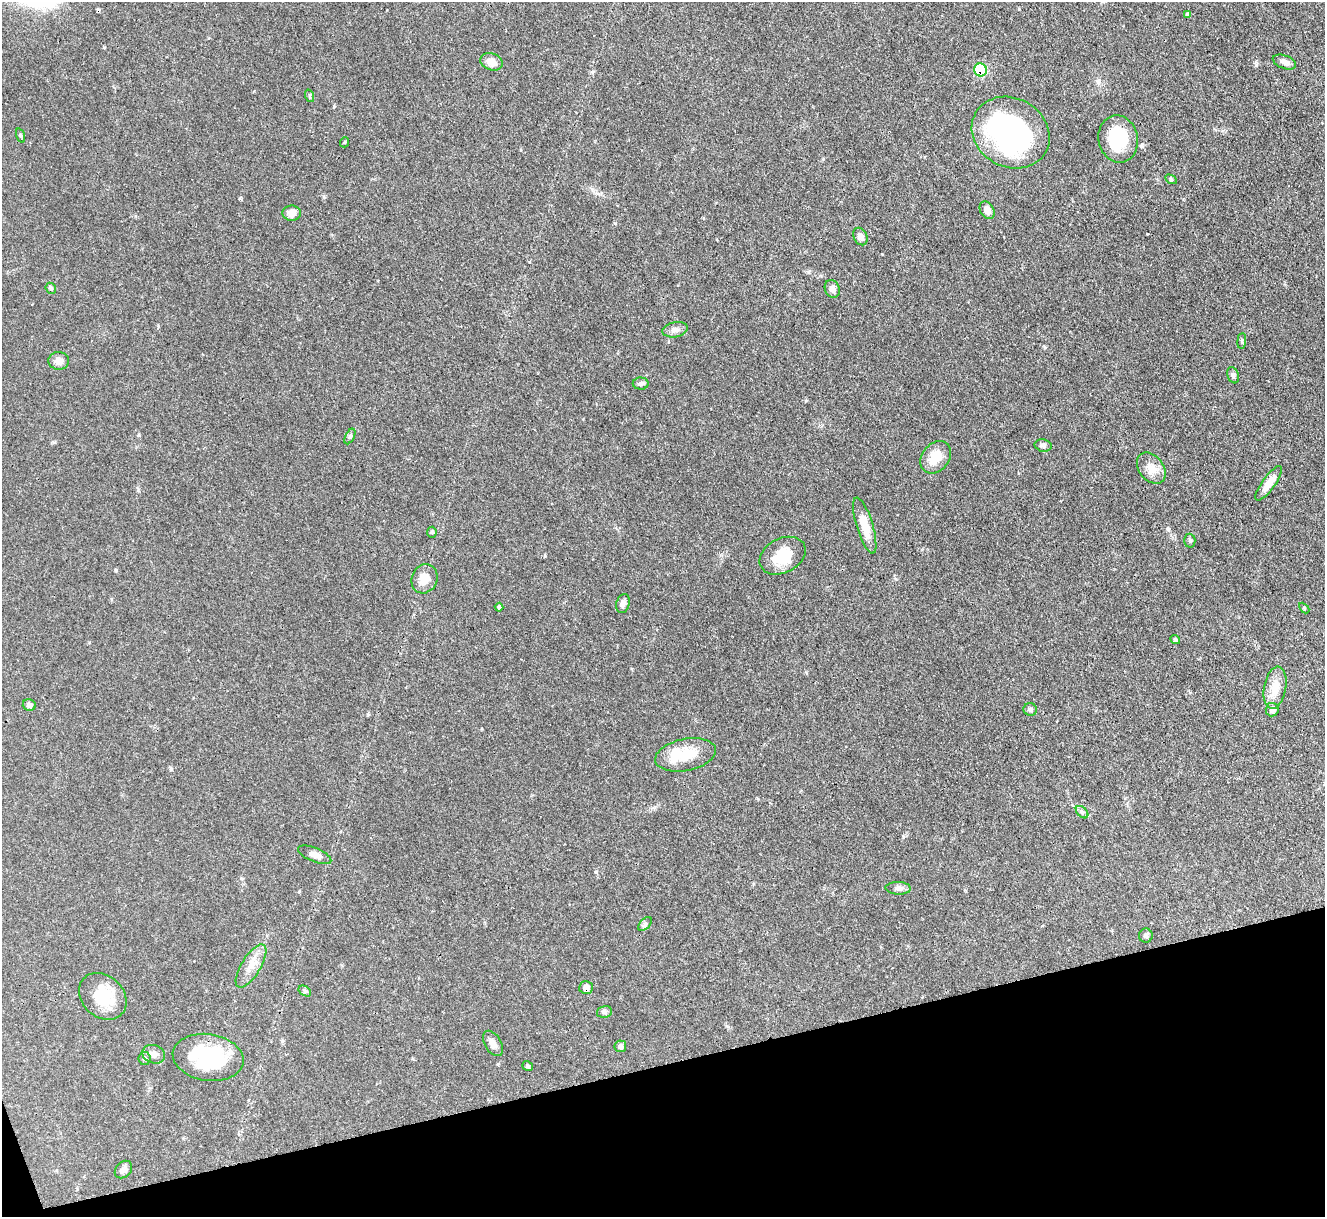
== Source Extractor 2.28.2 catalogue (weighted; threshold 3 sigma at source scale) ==
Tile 14 of 4 x 4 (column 2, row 4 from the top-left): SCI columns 1324-2646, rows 273-1487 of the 5294 x 5277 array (HDU 1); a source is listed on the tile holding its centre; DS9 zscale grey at full resolution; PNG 1327 x 1219 px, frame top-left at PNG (2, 2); each listed source drawn as its Kron ellipse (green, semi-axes under 4 px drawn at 4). Shown black and unused: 13% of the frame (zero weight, under 3 of 4 exposures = <1% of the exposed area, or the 3 px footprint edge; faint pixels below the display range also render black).
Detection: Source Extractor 2.28.2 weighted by HDU 2 'WHT'; one run over the whole footprint, this tile lists its part. Background 0.0874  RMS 0.0043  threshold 0.0193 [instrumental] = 3 sigma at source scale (4.5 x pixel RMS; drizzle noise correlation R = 1.50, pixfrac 1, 0.05/0.05 arcsec/px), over >= 5 px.
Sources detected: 58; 2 inside a brighter object's white glare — neither listed nor drawn; the other 56 listed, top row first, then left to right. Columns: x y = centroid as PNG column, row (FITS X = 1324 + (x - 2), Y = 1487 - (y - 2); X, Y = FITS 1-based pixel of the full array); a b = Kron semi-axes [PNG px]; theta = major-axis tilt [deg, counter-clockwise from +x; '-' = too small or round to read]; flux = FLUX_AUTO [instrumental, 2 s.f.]
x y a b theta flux
1188 14 4 4 - 0.81
491 62 11 8 -19 3.4
1284 62 12 6 -21 2.1
980 70 6 6 - 24
310 96 6 4 -72 0.54
1011 133 40 34 -30 83
21 136 7 3 -71 0.56
1118 139 24 19 -79 20
345 142 5 3 - 0.38
1171 179 6 4 -30 0.54
987 210 9 6 -60 2.8
292 213 9 7 0 3.3
860 237 9 6 -65 2.2
51 288 6 4 -48 0.66
832 289 9 7 -66 2.1
675 330 13 7 12 2.2
1242 341 8 4 83 0.6
59 361 10 9 - 2.8
1233 375 8 5 -70 1.2
641 384 8 6 -1 1
350 436 8 4 63 0.83
1043 445 8 6 -11 1.3
936 457 18 13 50 8.1
1151 468 17 12 -53 5
1269 483 20 6 54 5.1
865 525 29 8 -73 7.2
432 532 5 5 - 0.51
1190 541 7 5 90 0.8
783 556 24 17 28 12
424 579 15 12 65 5.3
623 604 10 6 73 1.5
499 607 4 4 - 0.63
1304 608 6 4 -46 0.58
1175 640 5 4 - 0.61
1275 688 21 11 80 6.7
29 705 6 5 - 1.6
1030 709 7 6 - 0.99
1272 710 7 6 - 2.1
685 755 31 16 11 11
1082 812 7 4 -45 0.9
315 855 18 7 -22 2.7
898 888 12 6 -2 1.7
645 924 8 5 45 0.98
1146 936 7 7 - 0.98
251 966 25 9 59 5.5
586 987 7 6 - 2.6
305 991 7 4 -34 0.67
103 996 26 20 -43 14
604 1012 7 5 15 0.91
493 1043 14 8 -59 2.5
620 1046 6 6 - 1.3
154 1054 12 9 -20 2.4
208 1057 35 23 -9 30
144 1059 6 6 - 0.82
528 1066 6 4 -33 0.64
123 1170 10 7 45 1.8
Overlapping masked pixels (flux is a lower limit): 3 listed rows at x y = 980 70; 1118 139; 586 987
Unlisted compact peaks at least as high as the median listed source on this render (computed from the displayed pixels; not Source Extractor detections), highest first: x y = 1256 65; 545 556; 171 769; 104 47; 596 872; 240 198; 903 837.